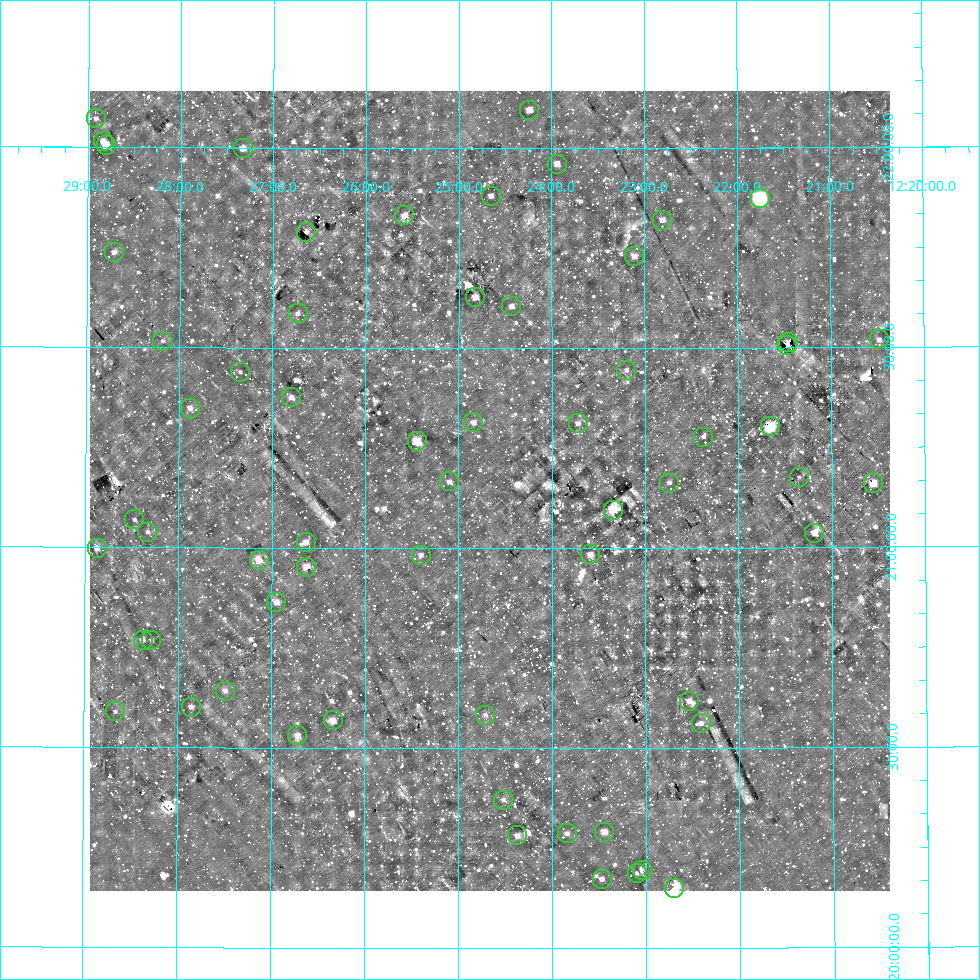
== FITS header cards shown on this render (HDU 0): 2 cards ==
NAXIS1  =                  800
NAXIS2  =                  800

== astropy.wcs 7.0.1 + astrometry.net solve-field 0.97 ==
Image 800 x 800 px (HDU 0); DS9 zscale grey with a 90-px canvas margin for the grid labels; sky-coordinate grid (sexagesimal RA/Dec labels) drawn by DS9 from the SOLVED WCS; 62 Tycho-2 reference stars matched to detected sources circled (green)
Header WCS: RA---AIT/DEC--AIT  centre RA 12:24:40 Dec +21:09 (186.17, +21.14 deg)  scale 9 arcsec/px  FOV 120.0' x 120.0'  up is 0 deg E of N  parity normal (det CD < 0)
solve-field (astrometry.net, Tycho-2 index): SOLVED blind (the header's WCS was not the basis of the solution)
Solved WCS: RA---TAN-SIP/DEC--TAN-SIP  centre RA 12:24:40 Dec +21:09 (186.17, +21.14 deg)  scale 9 arcsec/px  FOV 120.0' x 120.0'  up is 0 deg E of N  parity normal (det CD < 0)
Header WCS and blind solve agree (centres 0.27 arcsec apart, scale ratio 1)
Tycho-2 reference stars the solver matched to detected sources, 62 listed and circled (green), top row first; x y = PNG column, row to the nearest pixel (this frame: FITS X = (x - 90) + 1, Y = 800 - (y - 91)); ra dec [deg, ICRS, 3 dp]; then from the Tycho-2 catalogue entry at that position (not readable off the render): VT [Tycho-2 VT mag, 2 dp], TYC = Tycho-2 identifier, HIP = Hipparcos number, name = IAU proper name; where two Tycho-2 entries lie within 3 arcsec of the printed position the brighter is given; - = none
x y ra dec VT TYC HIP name
529 110 186.060 +22.096 10.23 1447-1967-1 - -
96 118 187.228 +22.071 11.74 1447-1961-1 - -
103 141 187.209 +22.015 10.37 1447-1239-1 - -
106 145 187.201 +22.003 9.24 1447-1499-1 60897 -
243 148 186.832 +21.999 10.52 1447-820-1 - -
557 164 185.985 +21.961 10.72 1447-785-1 - -
491 196 186.163 +21.881 11.18 1447-1190-1 - -
760 198 185.438 +21.873 7.48 1447-1194-1 60290 -
404 215 186.396 +21.832 10.19 1447-1344-1 60633 -
662 220 185.702 +21.820 10.60 1447-1258-1 - -
306 232 186.662 +21.789 12.28 1447-1635-1 - -
114 252 187.177 +21.737 11.10 1447-1638-1 - -
634 256 185.777 +21.729 11.12 1447-1547-1 - -
475 297 186.205 +21.628 10.38 1447-915-1 60556 -
511 306 186.108 +21.605 11.24 1447-883-1 - -
298 313 186.683 +21.586 12.06 1447-1534-1 - -
879 339 185.120 +21.519 11.43 1447-1142-1 - -
162 341 187.046 +21.516 12.29 1447-773-1 - -
788 342 185.365 +21.513 11.03 1447-1614-1 - -
787 345 185.367 +21.507 9.69 1447-1532-1 - -
626 370 185.799 +21.445 11.94 1447-2005-1 - -
240 372 186.837 +21.440 13.27 1447-1624-1 - -
291 397 186.699 +21.376 10.63 1447-1428-1 - -
190 408 186.971 +21.349 10.92 1447-1314-1 - -
473 422 186.210 +21.314 10.93 1447-1848-1 - -
578 423 185.930 +21.312 11.85 1447-1596-1 - -
770 426 185.414 +21.303 8.45 1447-1126-1 60282 -
703 437 185.593 +21.278 11.81 1447-1167-1 - -
417 441 186.361 +21.267 9.40 1447-1864-1 - -
799 477 185.337 +21.176 12.15 1447-1035-1 - -
449 481 186.274 +21.167 11.34 1447-1650-1 - -
669 483 185.685 +21.163 11.90 1447-1907-1 - -
873 483 185.139 +21.159 9.65 1447-1722-1 - -
613 510 185.836 +21.095 9.98 1447-1400-1 - -
134 519 187.118 +21.069 12.11 1447-1434-1 - -
147 532 187.083 +21.038 12.06 1447-1015-1 - -
814 533 185.297 +21.036 10.37 1447-1594-1 - -
306 542 186.659 +21.014 10.95 1447-1047-1 - -
97 548 187.218 +20.996 11.44 1447-2207-1 - -
590 554 185.897 +20.984 10.51 1447-1301-1 - -
421 555 186.351 +20.983 11.28 1447-1182-1 - -
259 560 186.785 +20.969 9.86 1447-1824-1 - -
306 567 186.657 +20.952 10.23 1447-1908-1 60720 -
276 602 186.737 +20.863 11.14 1447-1129-1 - -
143 640 187.094 +20.768 10.82 1447-1526-1 - -
151 640 187.070 +20.768 12.36 1447-1352-1 - -
225 691 186.873 +20.642 11.60 1447-1398-1 - -
689 701 185.634 +20.618 10.77 1447-1728-1 60354 -
191 707 186.965 +20.601 11.78 1447-1384-1 - -
115 711 187.167 +20.589 11.83 1447-1955-1 - -
485 715 186.178 +20.583 12.00 1447-1984-1 - -
333 720 186.584 +20.568 10.50 1447-959-1 - -
701 723 185.602 +20.561 11.61 1447-1175-1 - -
297 735 186.680 +20.531 10.69 1447-1980-1 - -
503 800 186.129 +20.371 11.71 1447-1410-1 - -
604 832 185.862 +20.291 10.12 1447-164-1 60433 -
567 833 185.961 +20.287 11.71 1447-162-1 - -
517 835 186.094 +20.282 11.10 1447-157-1 - -
642 870 185.761 +20.195 11.24 1447-4-1 - -
637 873 185.775 +20.188 11.53 1447-26-1 - -
602 879 185.868 +20.173 10.81 1447-73-1 - -
674 888 185.675 +20.149 8.06 1447-111-1 60368 -